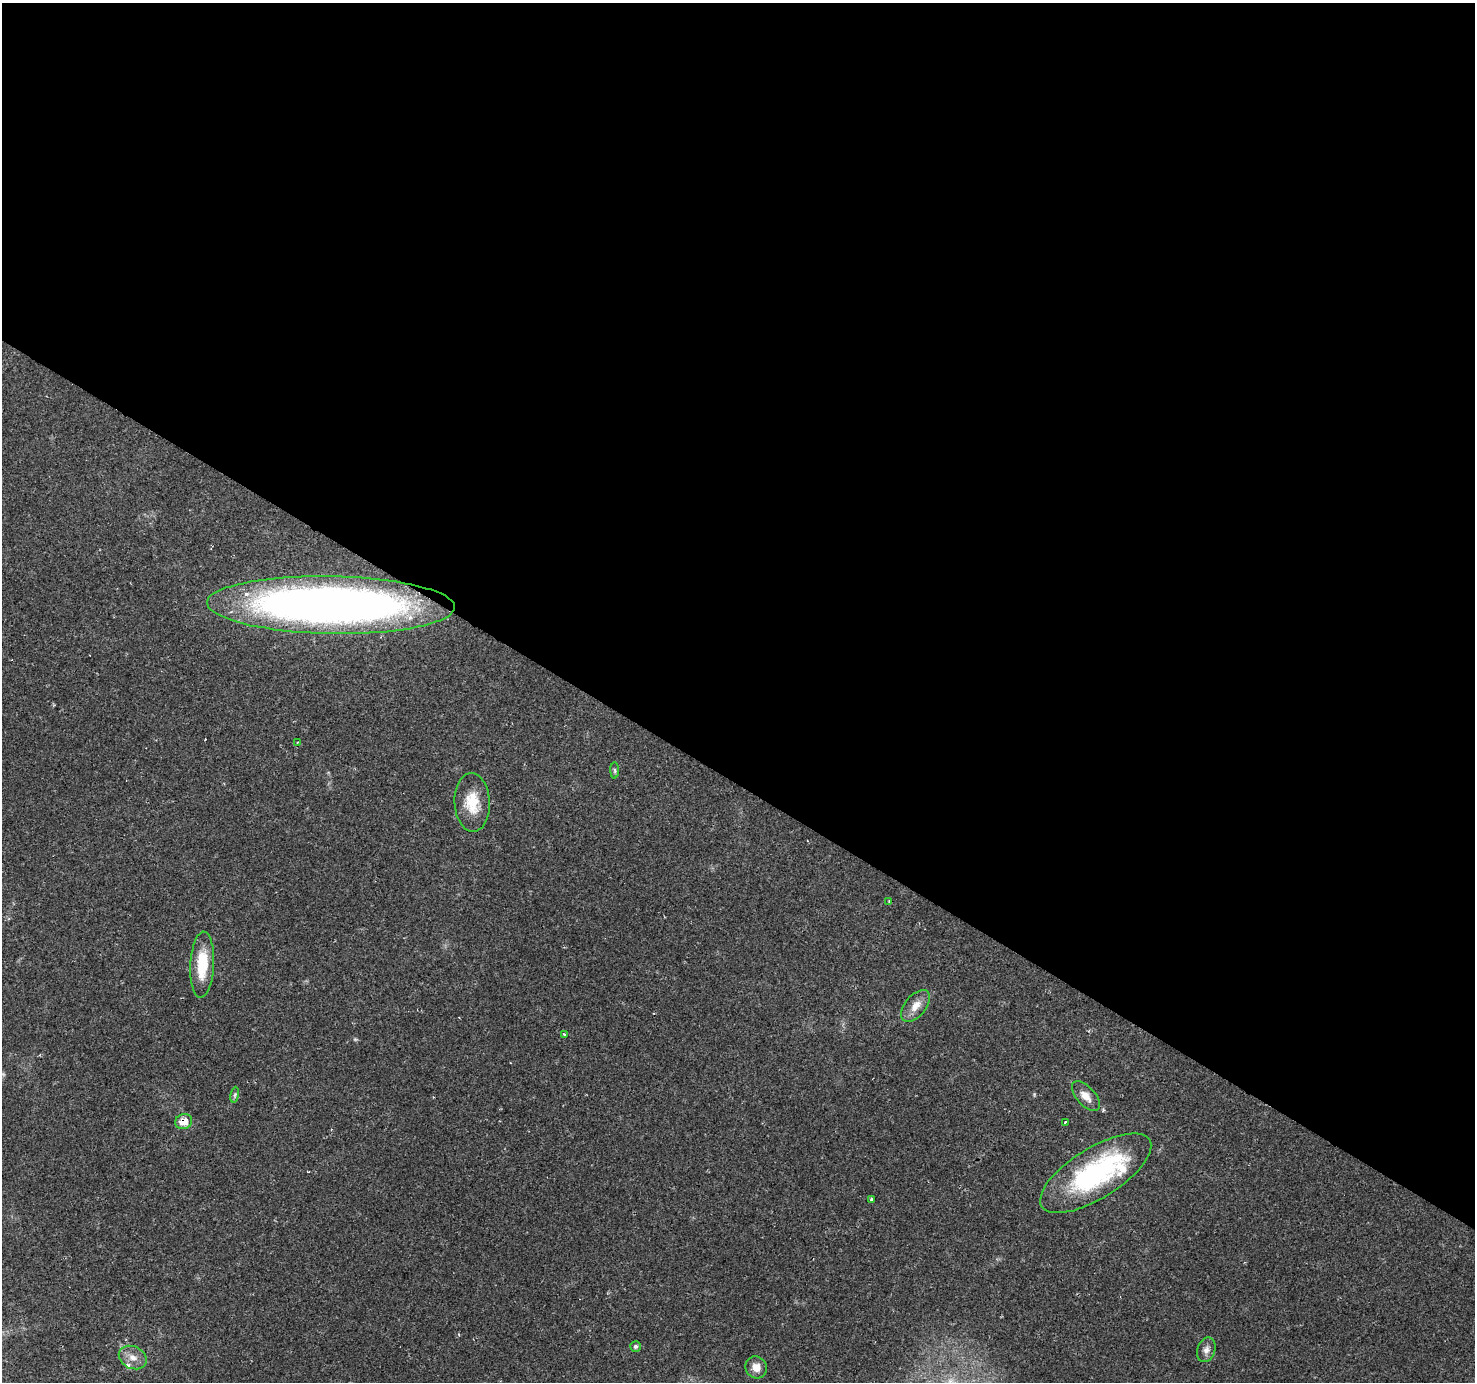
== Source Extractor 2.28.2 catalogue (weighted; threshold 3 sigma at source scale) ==
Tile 3 of 4 x 4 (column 3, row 1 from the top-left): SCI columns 2946-4418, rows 4326-5705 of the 5892 x 5956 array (HDU 1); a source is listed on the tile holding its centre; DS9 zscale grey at full resolution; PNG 1477 x 1384 px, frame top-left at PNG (2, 3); each listed source drawn as its Kron ellipse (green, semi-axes under 4 px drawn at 4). Shown black and unused: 57% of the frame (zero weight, under 2 of 3 exposures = <1% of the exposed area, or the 3 px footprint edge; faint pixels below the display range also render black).
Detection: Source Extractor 2.28.2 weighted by HDU 2 'WHT'; one run over the whole footprint, this tile lists its part. Background 0.0702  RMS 0.0048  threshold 0.0218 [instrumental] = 3 sigma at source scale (4.5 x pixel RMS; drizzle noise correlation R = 1.50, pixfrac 1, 0.0396/0.0396 arcsec/px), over >= 5 px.
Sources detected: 24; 1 too faint to see at this stretch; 2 cosmic-ray / hot-pixel residue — neither listed nor drawn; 3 inside a brighter listed object's ellipse — not listed separately; the other 18 listed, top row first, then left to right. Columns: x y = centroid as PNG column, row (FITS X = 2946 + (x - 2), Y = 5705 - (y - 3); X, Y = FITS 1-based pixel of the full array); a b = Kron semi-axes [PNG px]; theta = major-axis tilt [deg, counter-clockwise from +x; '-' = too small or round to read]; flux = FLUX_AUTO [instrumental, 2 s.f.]
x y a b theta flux
331 605 124 29 -1 420
297 743 3 2 - 0.94
615 770 8 4 -89 0.8
472 802 29 17 -87 13
889 902 3 2 - 0.66
202 965 33 12 87 18
915 1006 19 10 50 5.7
565 1035 3 3 - 5.5
235 1095 8 4 81 0.97
1086 1096 18 9 -48 4.7
184 1122 9 7 20 7.8
1065 1123 3 3 - 2.3
1096 1173 63 25 32 79
872 1200 3 3 - 9.5
636 1346 5 5 - 1.2
1206 1350 13 9 70 2.9
133 1357 14 11 -26 5
756 1367 11 10 - 4.4
Overlapping masked pixels (flux is a lower limit): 2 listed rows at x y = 331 605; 184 1122